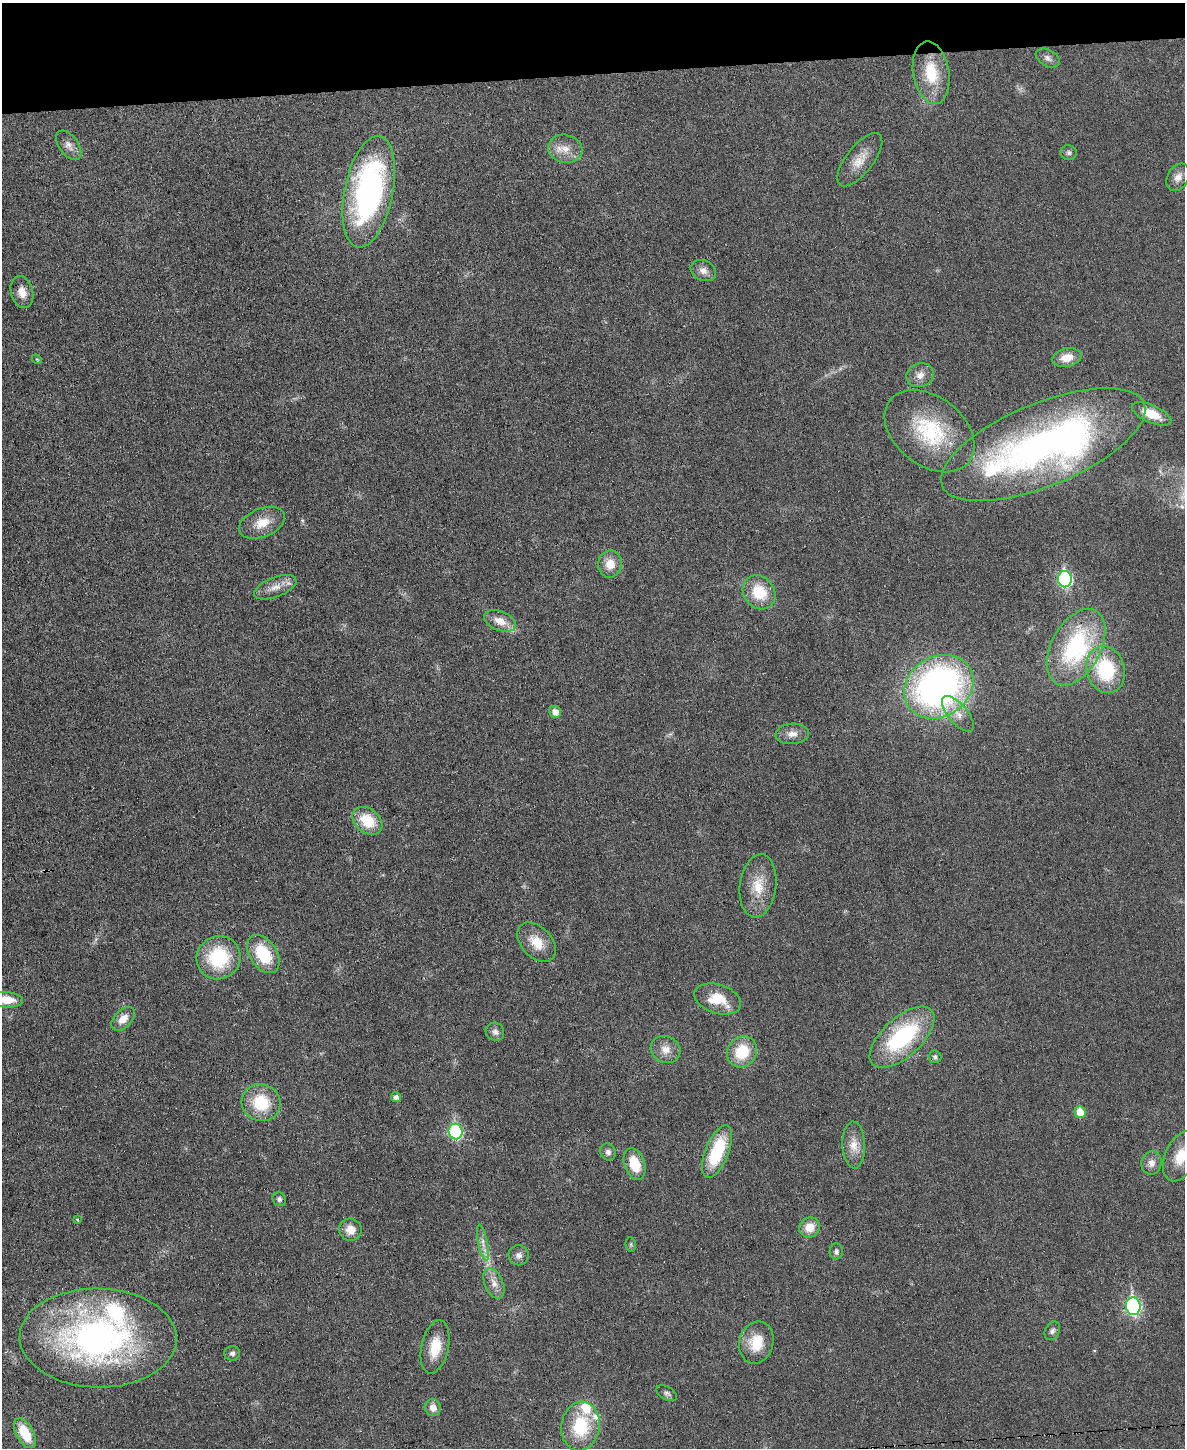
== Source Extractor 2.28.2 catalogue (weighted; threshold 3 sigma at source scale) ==
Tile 3 of 4 x 3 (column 3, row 1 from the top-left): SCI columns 2368-3550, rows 3024-4469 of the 4736 x 4713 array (HDU 1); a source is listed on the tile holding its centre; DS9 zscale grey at full resolution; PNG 1187 x 1450 px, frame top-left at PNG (2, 3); each listed source drawn as its Kron ellipse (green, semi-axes under 4 px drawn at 4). Shown black and unused: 5% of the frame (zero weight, under 3 of 6 exposures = <1% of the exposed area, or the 3 px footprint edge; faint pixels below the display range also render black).
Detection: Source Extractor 2.28.2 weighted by HDU 2 'WHT'; one run over the whole footprint, this tile lists its part. Background 0.0307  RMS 0.004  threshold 0.0163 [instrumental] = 3 sigma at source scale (4.09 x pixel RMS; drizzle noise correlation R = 1.36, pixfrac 0.8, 0.05/0.05 arcsec/px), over >= 5 px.
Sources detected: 76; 1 too faint to see at this stretch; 1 inside a brighter object's white glare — neither listed nor drawn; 4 inside a brighter listed object's ellipse — not listed separately; the other 70 listed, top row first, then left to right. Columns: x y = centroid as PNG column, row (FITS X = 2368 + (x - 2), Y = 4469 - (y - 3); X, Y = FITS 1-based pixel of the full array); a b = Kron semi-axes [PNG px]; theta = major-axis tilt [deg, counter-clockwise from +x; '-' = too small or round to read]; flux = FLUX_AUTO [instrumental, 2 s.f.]
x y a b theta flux
1048 58 13 8 -29 1.9
931 73 31 18 -80 15
69 145 17 9 -54 2.7
565 149 17 14 -12 5.4
1069 153 8 7 - 1.1
860 160 32 13 52 6.7
1178 177 14 10 59 2.9
369 192 57 24 79 100
703 271 13 10 -24 2.5
22 292 16 11 -74 4.1
1067 357 15 9 12 5.7
37 359 5 4 - 0.42
920 375 14 11 21 3.3
1152 414 21 8 -23 7.2
929 431 50 34 -38 33
1043 445 109 41 22 150
262 523 24 14 22 7
610 564 13 12 - 5.5
1065 579 8 7 - 61
275 587 22 10 21 4.4
759 592 18 15 -51 12
500 621 16 9 -22 5
1076 647 41 24 61 48
1106 669 24 19 -75 26
939 687 36 30 32 150
555 712 6 5 - 2.9
958 714 22 9 -50 4.1
792 734 17 10 4 3.2
367 821 16 12 -38 11
758 886 32 18 82 10
536 942 23 15 -46 7.6
263 954 21 13 -56 17
219 958 22 21 - 24
718 999 24 14 -18 10
7 1000 16 7 -5 7.4
123 1019 14 8 47 4.1
495 1032 9 9 - 1.7
902 1037 40 19 42 42
665 1049 15 13 -25 4.2
742 1052 16 14 55 13
935 1057 6 6 - 0.91
396 1097 5 5 - 1.3
261 1103 19 18 - 16
1080 1112 6 5 - 7.7
455 1131 8 7 - 47
854 1145 23 11 -87 5.2
717 1151 28 11 68 23
608 1152 9 7 -60 1.5
1181 1156 26 15 67 11
1151 1163 12 10 76 2.7
634 1164 16 10 -70 10
279 1199 7 6 - 1.1
77 1220 4 3 - 0.46
810 1227 11 10 - 5.1
350 1230 11 11 - 4.1
483 1243 18 4 -78 2.4
631 1245 7 5 -80 0.67
836 1251 8 6 87 1.1
519 1255 10 10 - 1.8
494 1283 16 9 -66 3.5
1133 1306 9 7 -83 75
1052 1331 10 7 61 1.2
98 1338 78 49 -1 130
756 1343 21 17 74 10
435 1347 27 13 78 9.3
232 1353 8 7 - 1.2
667 1393 11 6 -29 1.1
433 1408 8 8 - 2.7
580 1426 24 19 81 20
25 1433 16 8 -60 12
Isophote crosses this tile's border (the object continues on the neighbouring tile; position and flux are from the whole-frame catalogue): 2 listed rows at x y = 7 1000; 1181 1156